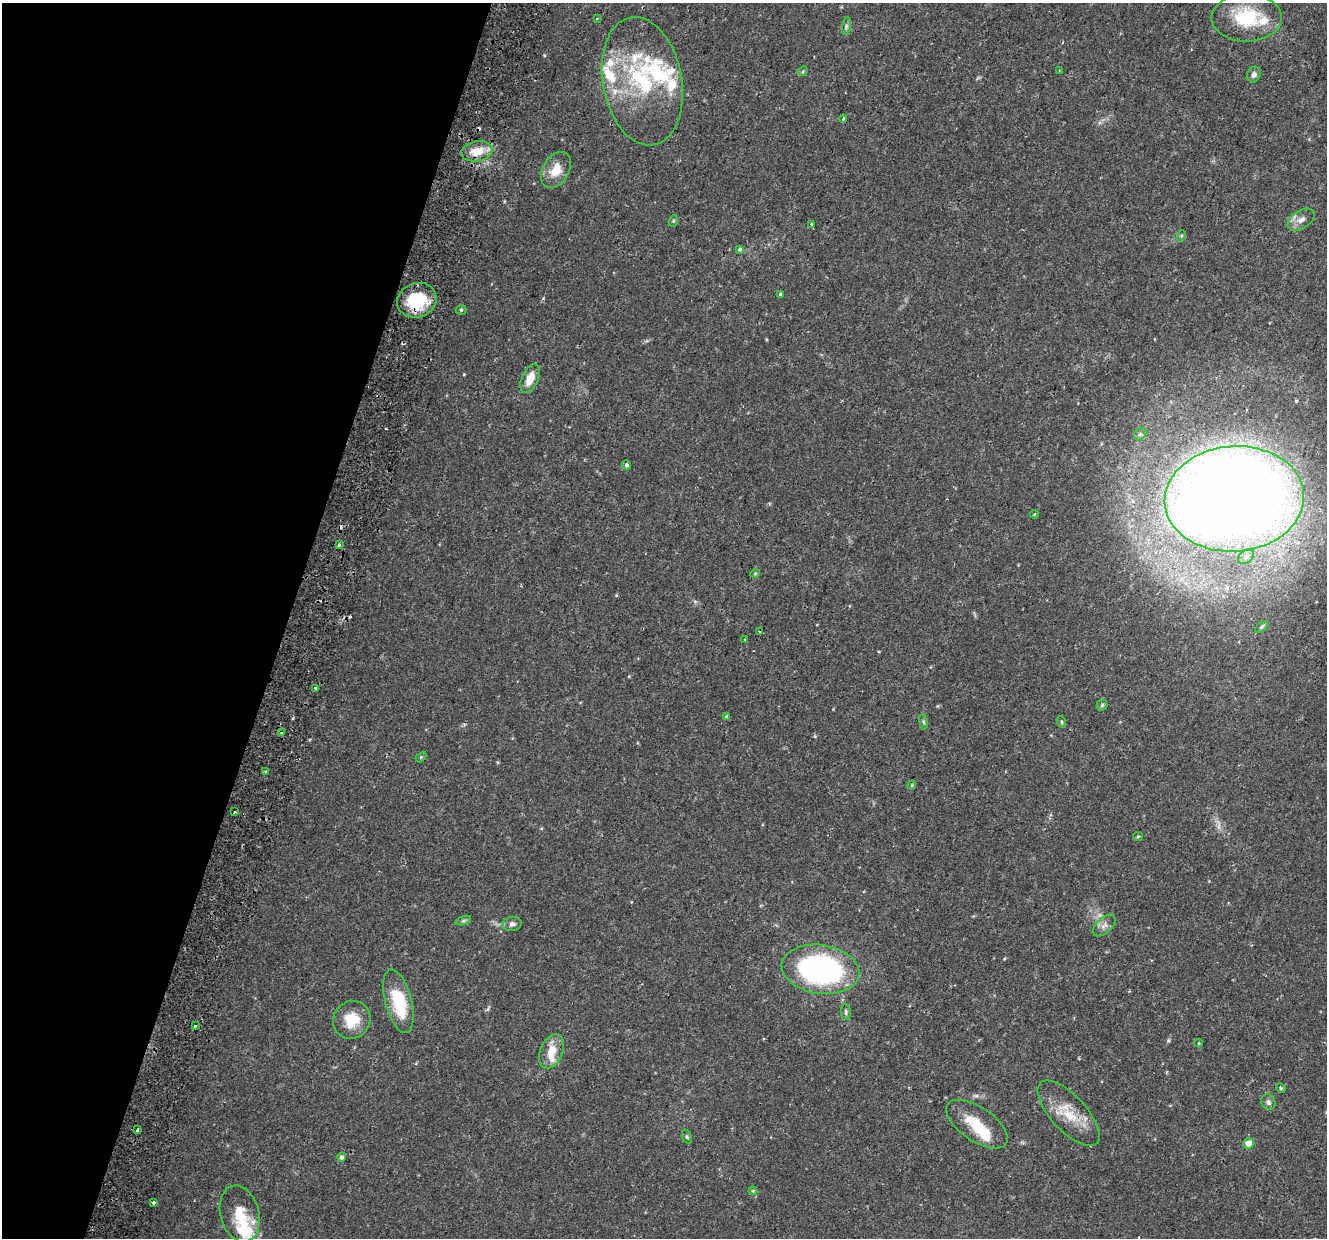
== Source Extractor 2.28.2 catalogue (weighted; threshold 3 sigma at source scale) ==
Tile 9 of 4 x 4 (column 1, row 3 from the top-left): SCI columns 77-1401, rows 1590-2825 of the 5443 x 5590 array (HDU 1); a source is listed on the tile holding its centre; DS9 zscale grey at full resolution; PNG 1329 x 1240 px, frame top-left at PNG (2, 3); each listed source drawn as its Kron ellipse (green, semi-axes under 4 px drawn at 4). Shown black and unused: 22% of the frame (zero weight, under 2 of 3 exposures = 5% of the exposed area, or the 3 px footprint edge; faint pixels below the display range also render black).
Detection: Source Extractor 2.28.2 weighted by HDU 2 'WHT'; one run over the whole footprint, this tile lists its part. Background 0.0371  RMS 0.0039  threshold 0.0178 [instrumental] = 3 sigma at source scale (4.5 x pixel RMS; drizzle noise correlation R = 1.50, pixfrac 1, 0.0396/0.0396 arcsec/px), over >= 5 px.
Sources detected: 82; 1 too faint to see at this stretch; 1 inside a brighter object's white glare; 4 cosmic-ray / hot-pixel residue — neither listed nor drawn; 15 inside a brighter listed object's ellipse — not listed separately; the other 61 listed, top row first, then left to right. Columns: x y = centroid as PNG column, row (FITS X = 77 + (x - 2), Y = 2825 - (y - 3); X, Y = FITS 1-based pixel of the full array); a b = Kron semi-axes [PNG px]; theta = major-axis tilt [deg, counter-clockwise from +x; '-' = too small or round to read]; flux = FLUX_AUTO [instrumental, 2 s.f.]
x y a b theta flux
1247 18 35 24 1 22
597 19 4 2 - 0.31
846 26 9 4 82 0.88
803 71 5 4 - 0.45
1059 71 3 2 - 0.27
1254 75 8 6 62 1.5
642 81 65 39 -80 48
843 119 4 3 - 0.5
477 151 16 10 11 7.2
556 170 19 13 58 6.8
1301 220 15 9 33 2.8
673 221 6 4 71 0.45
811 224 3 3 - 0.81
1181 236 6 3 71 0.46
740 249 4 3 - 1.2
780 295 3 3 - 3.3
417 300 20 17 20 20
461 310 5 5 - 0.51
530 378 15 8 66 5.3
1140 434 7 5 44 0.9
627 465 4 4 - 1.5
1234 499 70 52 4 900
1034 514 4 4 - 0.4
339 545 3 3 - 0.84
1246 557 9 6 37 1.4
755 573 4 4 - 0.4
1261 627 7 4 43 0.57
760 632 3 2 - 0.41
744 640 4 2 - 0.3
316 688 4 3 - 2.6
1102 705 5 5 - 0.65
726 716 3 3 - 1.4
923 722 8 4 -81 0.64
1062 722 6 4 -71 0.47
281 733 4 3 - 1
421 757 6 4 46 0.45
265 771 3 3 - 0.49
912 785 4 4 - 0.43
234 812 3 3 - 1.1
1138 836 5 4 - 0.51
463 921 8 3 19 0.67
512 924 9 7 8 1.5
1104 925 14 7 43 2.1
820 969 39 24 -9 99
398 1001 33 13 -75 18
846 1012 8 5 -88 0.78
352 1020 19 18 - 9.4
195 1026 3 3 - 0.65
1198 1043 4 3 - 0.29
551 1051 18 11 67 6.7
1281 1088 5 4 - 0.55
1268 1102 8 6 -59 1.2
1069 1113 42 17 -47 12
977 1124 35 17 -34 12
138 1130 4 3 - 2.1
687 1137 7 4 -71 0.61
1249 1143 5 5 - 4.7
341 1157 4 4 - 1
753 1191 4 4 - 0.38
154 1203 4 3 - 1.8
240 1214 29 19 -75 9.9
Overlapping masked pixels (flux is a lower limit): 3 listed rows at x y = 417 300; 1234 499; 154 1203
Isophote crosses this tile's border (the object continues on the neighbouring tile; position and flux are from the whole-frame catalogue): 1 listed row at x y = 1234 499